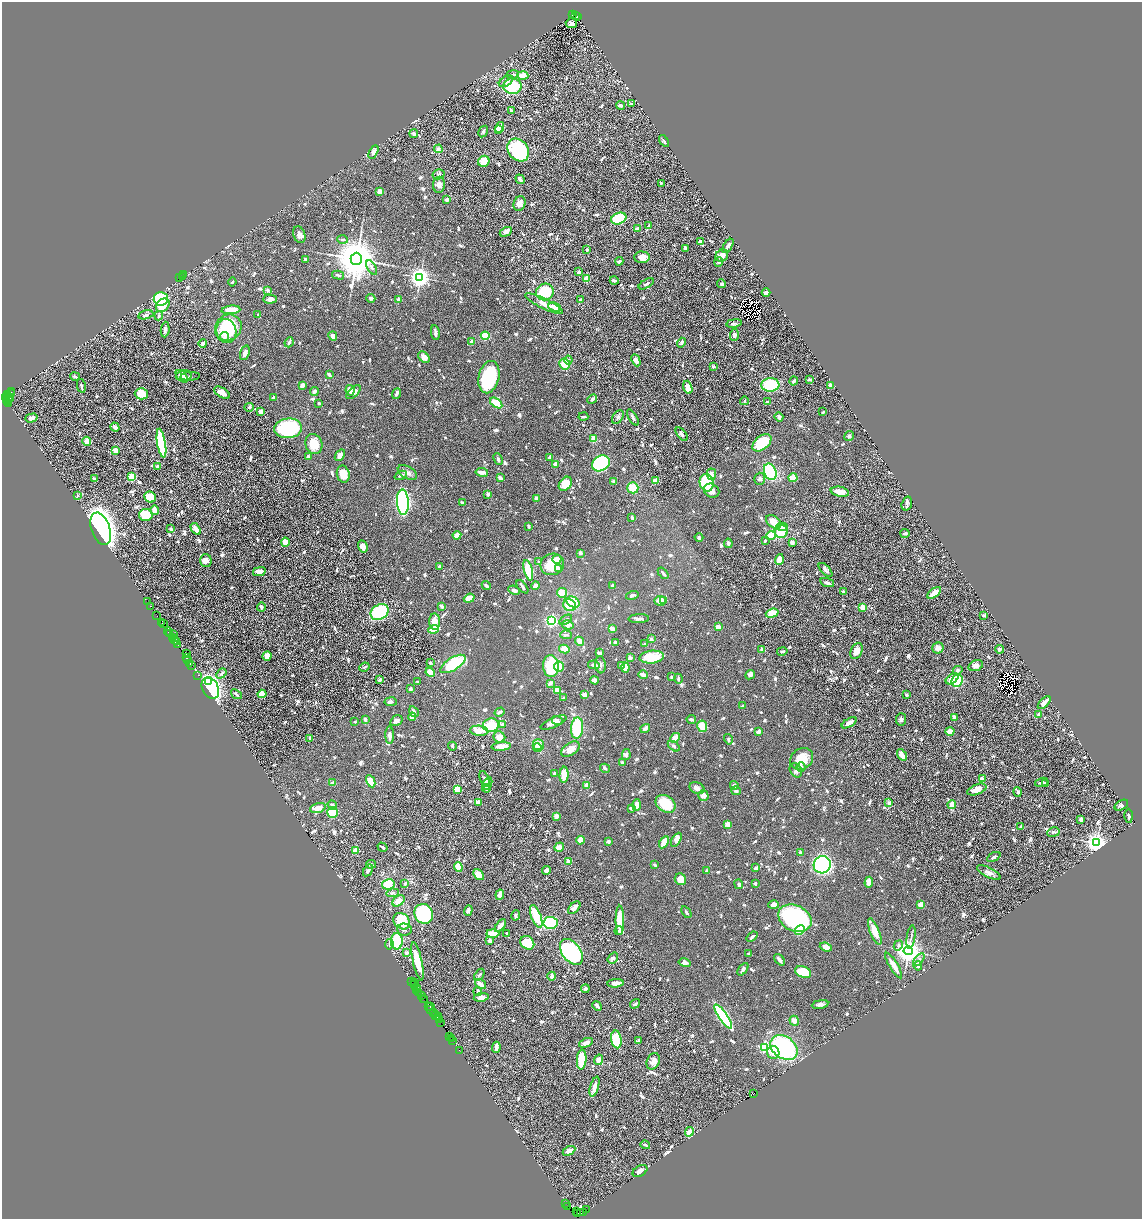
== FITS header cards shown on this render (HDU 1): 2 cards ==
NAXIS1  =                 2280
NAXIS2  =                 2433

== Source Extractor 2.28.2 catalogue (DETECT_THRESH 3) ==
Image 2280 x 2433 px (HDU 1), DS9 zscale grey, zoomed out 1/2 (1 PNG px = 2 x 2 image px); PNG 1144 x 1221 px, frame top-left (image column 1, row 2432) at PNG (2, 2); each listed source drawn as its Kron ellipse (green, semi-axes under 4 px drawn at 4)
Background 0.986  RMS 0.037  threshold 0.112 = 3 sigma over >= 5 px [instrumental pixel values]
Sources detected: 1453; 100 cannot appear on this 1/2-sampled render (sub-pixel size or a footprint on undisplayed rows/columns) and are neither listed nor drawn; of the other 1353, the 500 brightest by FLUX_AUTO listed and drawn (853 fainter detections omitted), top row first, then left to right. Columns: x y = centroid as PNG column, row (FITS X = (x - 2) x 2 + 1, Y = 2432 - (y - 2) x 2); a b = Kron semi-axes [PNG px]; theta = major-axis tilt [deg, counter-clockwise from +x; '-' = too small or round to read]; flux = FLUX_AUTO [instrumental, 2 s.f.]
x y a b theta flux
573 14 2 1 - 66
575 15 2 1 - 130
577 16 3 1 - 230
571 23 5 5 - 45
513 74 6 3 9 19
523 75 5 4 - 110
506 81 8 4 31 23
512 86 9 8 - 340
632 103 3 3 - 17
620 105 5 3 - 27
511 110 3 2 - 21
500 127 6 4 63 53
498 129 3 2 - 15
483 131 6 4 60 19
414 133 4 3 - 24
664 140 6 3 -55 16
438 148 4 3 - 37
518 150 12 10 -50 730
373 151 7 4 62 38
484 161 6 5 - 130
439 174 6 5 - 17
520 179 5 3 - 22
661 183 2 2 - 29
439 184 8 6 88 45
379 191 4 3 - 60
446 199 3 3 - 21
519 203 7 5 70 46
619 218 8 5 22 500
649 225 4 3 - 19
637 228 2 2 - 56
506 231 6 4 30 26
299 234 8 6 -70 33
342 239 5 3 - 18
700 241 4 4 - 24
728 245 8 3 58 39
685 248 3 2 - 40
587 249 3 2 - 15
722 255 7 5 41 73
642 257 7 5 -2 54
356 258 6 5 - 36000
305 259 3 2 - 16
619 261 4 2 - 19
719 261 5 4 - 18
372 267 8 3 -59 21
579 271 3 3 - 25
184 274 2 1 - 76
338 275 6 3 -14 22
182 276 2 1 - 36
179 277 3 1 - 110
420 277 4 4 - 5100
587 278 4 3 - 69
614 280 4 2 - 21
232 282 4 3 - 14
646 283 8 3 30 17
722 283 4 3 - 18
267 290 4 3 - 17
545 291 9 8 - 290
766 292 4 4 - 34
161 298 7 6 - 360
371 298 4 3 - 16
270 299 7 4 3 48
398 299 2 2 - 85
580 299 2 2 - 25
544 303 20 5 -26 61
163 305 7 5 42 160
555 307 7 4 -24 97
231 309 9 4 5 130
146 314 8 3 14 26
258 314 2 2 - 20
159 315 4 3 - 20
734 323 8 4 10 16
228 327 14 12 41 390
165 329 8 3 84 23
226 331 12 10 -80 360
435 332 7 3 -81 26
734 334 6 4 87 25
333 335 4 3 - 35
485 335 4 3 - 220
224 336 5 4 - 35
472 341 3 2 - 53
289 342 5 3 - 21
681 342 5 3 - 19
203 343 4 3 - 27
245 352 7 4 72 29
424 357 7 4 -46 58
568 360 4 3 - 15
636 360 6 4 -64 49
565 363 6 5 - 140
713 366 3 3 - 18
329 374 4 2 - 29
184 375 8 5 7 31
75 376 5 2 - 17
182 376 7 4 -48 34
190 376 10 3 3 18
489 377 16 10 76 650
809 379 4 2 - 19
794 380 5 3 - 17
770 384 9 7 4 420
81 385 7 2 -78 16
302 385 3 3 - 42
830 385 4 3 - 17
688 387 7 4 -74 100
350 390 5 4 - 60
11 391 2 1 - 120
314 391 4 3 - 20
11 392 3 1 - 110
222 392 9 4 -31 58
353 392 9 4 43 43
141 393 6 6 - 130
397 393 6 3 68 18
7 394 3 2 - 160
9 396 2 2 - 48
5 397 3 2 - 120
10 397 2 1 - 68
273 397 3 2 - 16
592 399 5 3 - 23
7 400 3 1 - 20
744 400 4 3 - 15
767 401 4 3 - 20
8 402 2 1 - 42
496 402 7 4 -36 150
9 403 2 1 - 250
319 403 3 2 - 18
249 407 5 4 - 14
261 411 3 3 - 44
823 411 3 2 - 16
583 416 5 2 - 16
779 416 5 3 - 30
31 417 6 4 17 33
618 417 8 5 57 23
633 417 9 3 -59 23
115 427 4 3 - 31
288 428 14 10 5 690
682 434 8 4 -52 28
849 436 5 4 - 16
594 438 4 3 - 100
87 441 4 4 - 60
762 442 11 6 39 320
161 443 14 4 -80 640
314 443 10 8 -71 130
116 450 2 2 - 190
340 455 6 4 54 45
309 456 4 3 - 27
550 457 3 3 - 23
498 459 6 3 -68 18
601 463 9 7 33 850
556 464 4 3 - 46
158 466 3 2 - 34
770 471 8 6 -67 590
407 472 10 6 -31 36
482 472 6 3 -9 45
343 474 9 6 -77 120
711 474 6 5 - 46
401 475 6 3 22 22
132 476 4 3 - 150
500 477 4 3 - 33
793 477 4 4 - 140
94 478 4 3 - 17
760 478 6 5 - 29
656 480 4 3 - 130
614 481 3 3 - 17
707 482 9 7 -78 370
565 483 8 5 49 160
633 487 5 5 - 130
712 490 8 6 -32 48
840 491 9 5 -11 86
488 494 3 3 - 31
77 495 2 2 - 37
150 497 6 5 - 160
536 498 4 4 - 24
403 502 12 6 -87 2400
462 502 4 2 - 17
907 503 7 5 73 18
155 510 4 3 - 69
146 514 7 6 - 170
632 517 3 2 - 17
774 521 8 5 -36 130
528 526 3 2 - 19
782 526 6 4 -2 31
101 528 17 9 -70 5300
171 528 2 2 - 34
196 528 6 3 -55 84
781 531 6 6 - 240
905 533 5 3 - 15
457 535 4 2 - 130
771 535 5 4 - 140
699 537 4 3 - 17
765 540 2 2 - 22
285 542 4 4 - 87
792 542 3 2 - 49
728 543 4 3 - 28
363 546 6 4 -71 64
580 553 3 3 - 27
557 559 4 3 - 87
779 559 5 4 - 100
206 560 6 5 - 30
539 561 3 2 - 20
552 564 12 10 19 200
439 566 4 3 - 14
558 568 4 3 - 16
826 569 9 4 -46 25
528 570 10 4 -75 240
259 571 6 4 13 37
663 573 6 2 -48 18
827 582 7 3 -18 22
486 585 5 3 - 26
535 585 4 3 - 68
613 585 3 3 - 23
522 586 8 2 -52 16
514 590 6 3 -25 26
843 591 3 2 - 26
562 592 5 4 - 73
934 592 8 3 35 120
632 595 6 3 15 19
469 598 5 3 - 96
660 600 6 5 - 82
664 600 3 3 - 27
147 601 2 1 - 73
573 601 7 5 -30 150
570 605 7 5 -33 200
150 606 2 1 - 120
261 606 4 3 - 25
442 606 4 2 - 45
862 607 3 2 - 200
380 612 9 7 31 760
772 613 6 4 17 130
157 615 2 1 - 50
984 615 3 2 - 15
639 618 10 4 2 27
566 619 7 4 31 26
551 620 3 3 - 1600
435 621 8 5 -88 93
162 622 2 1 - 62
164 623 2 1 - 65
568 624 6 4 -12 38
718 626 3 3 - 78
612 628 3 3 - 56
434 629 5 3 - 180
168 631 4 3 - 360
169 633 3 1 - 120
173 634 2 1 - 93
566 634 6 3 -4 20
172 637 3 1 - 310
651 638 3 3 - 25
175 639 4 1 - 200
176 641 3 2 - 250
580 641 5 3 - 61
615 642 3 2 - 18
645 643 3 3 - 15
178 644 3 2 - 250
564 648 5 4 - 100
938 648 6 5 - 34
762 649 3 3 - 31
1000 649 4 3 - 20
857 650 8 5 66 57
782 651 5 3 - 19
599 652 3 2 - 35
186 653 2 1 - 35
267 655 5 4 - 61
186 657 3 1 - 77
630 657 4 3 - 29
652 657 12 6 6 240
188 659 3 1 - 110
430 662 2 2 - 16
190 663 2 1 - 50
453 663 14 6 32 510
594 664 6 3 -11 34
600 664 9 5 -85 22
191 665 2 1 - 52
621 665 4 3 - 30
976 665 7 5 18 31
364 666 5 3 - 16
551 666 11 8 -87 340
559 666 5 4 - 120
625 667 5 3 - 130
958 670 5 3 - 15
430 672 5 3 - 84
221 673 6 4 49 19
643 674 5 3 - 48
750 674 5 4 - 28
198 675 2 1 - 40
672 676 3 3 - 17
678 678 5 2 - 19
952 678 7 4 36 68
380 679 2 2 - 79
595 680 4 3 - 53
957 680 6 5 - 330
208 681 3 3 - 410
418 681 3 2 - 22
550 683 4 3 - 42
210 688 11 8 -63 1200
410 688 3 3 - 20
557 690 3 3 - 86
262 693 4 4 - 130
236 694 6 3 -37 20
584 694 2 2 - 160
907 694 3 2 - 19
563 697 3 3 - 18
391 701 6 3 -4 21
1044 702 8 3 47 53
743 705 3 2 - 15
414 711 6 3 -59 21
499 712 5 3 - 24
1039 714 3 3 - 15
412 716 4 3 - 50
954 717 3 3 - 34
365 719 4 3 - 28
691 719 5 2 - 26
901 719 6 5 - 20
396 720 6 5 - 25
557 720 5 3 - 27
355 721 2 2 - 26
553 722 14 5 23 47
849 722 8 4 31 42
502 724 3 3 - 21
491 725 8 6 9 210
702 726 5 5 - 140
577 728 10 6 86 440
645 728 5 3 - 46
479 730 9 5 -4 110
758 731 3 3 - 30
950 731 4 4 - 130
390 735 9 3 -89 44
499 737 6 5 - 69
675 737 5 3 - 99
310 738 4 3 - 15
728 739 5 3 - 18
538 744 6 5 - 70
452 746 4 3 - 14
501 746 9 4 5 77
674 746 7 4 -37 16
537 747 4 4 - 24
571 749 10 6 35 72
626 754 5 3 - 23
902 754 6 3 -56 90
802 758 12 10 36 150
622 762 3 3 - 21
801 766 5 3 - 20
605 768 5 4 - 15
796 770 7 5 -61 24
554 773 3 3 - 15
564 774 8 4 87 99
484 778 8 3 -68 17
982 778 4 4 - 40
371 781 6 4 -62 110
333 782 4 3 - 32
1041 782 7 3 18 23
487 783 6 4 63 41
1046 783 3 3 - 20
587 785 4 3 - 75
734 785 4 4 - 21
486 788 4 3 - 37
697 788 8 5 -24 39
457 789 4 3 - 100
977 789 10 5 22 85
736 790 5 3 - 17
1018 791 5 3 - 22
703 795 5 5 - 58
478 802 4 3 - 33
889 802 3 3 - 30
665 803 11 8 -35 250
952 804 4 3 - 90
332 805 5 4 - 28
637 805 5 4 - 65
1121 805 7 4 30 20
318 807 8 4 16 61
631 808 4 3 - 21
332 812 5 5 - 300
1129 815 7 2 -89 18
556 816 2 2 - 100
1081 819 4 3 - 21
728 824 4 3 - 60
1021 826 3 3 - 19
1053 832 6 4 9 23
676 839 8 4 59 59
580 840 4 4 - 63
608 841 4 4 - 17
664 842 6 3 59 130
1096 842 4 4 - 6100
382 847 5 2 - 18
559 847 5 4 - 67
356 850 3 2 - 150
800 852 3 3 - 17
994 856 7 4 28 22
568 861 3 2 - 49
371 864 5 4 - 19
655 864 3 2 - 23
822 864 9 8 - 1500
458 866 4 4 - 140
756 867 4 3 - 29
368 870 6 3 55 34
546 870 4 3 - 38
707 870 2 2 - 68
989 872 13 5 -26 38
478 874 6 4 -49 89
680 879 6 5 - 82
869 882 5 3 - 75
405 883 3 3 - 15
755 883 3 2 - 18
388 884 6 5 - 170
739 884 5 4 - 20
393 892 6 4 8 17
500 894 5 3 - 70
398 900 7 4 38 80
774 904 5 4 - 46
921 904 3 3 - 82
574 907 7 4 48 42
468 910 5 4 - 18
686 912 6 3 -56 16
424 913 10 9 - 870
516 915 5 4 - 20
536 916 12 5 -69 270
795 918 17 13 -26 1100
620 920 15 4 90 230
402 921 9 7 -42 320
551 922 7 6 - 830
500 925 7 4 51 57
404 929 7 6 - 25
619 930 4 4 - 19
800 930 5 4 - 260
875 931 14 4 -69 120
493 933 6 3 -1 180
506 933 2 2 - 32
752 936 6 2 40 17
911 936 12 2 81 16
490 940 3 2 - 39
397 941 8 6 -90 460
527 942 7 6 - 190
389 944 5 4 - 16
898 945 5 4 - 15
826 947 6 4 -20 55
908 950 4 4 - 8700
571 951 14 9 -53 1400
406 952 4 4 - 21
748 953 3 2 - 22
613 958 6 4 53 19
780 959 7 3 -49 24
919 959 7 3 54 19
417 961 19 4 -77 200
685 962 6 4 -11 37
894 965 14 3 -59 92
918 965 5 3 - 23
743 969 7 4 53 29
803 971 8 5 -21 300
479 974 7 3 53 17
552 976 4 3 - 36
412 981 2 1 - 62
414 982 3 1 - 28
480 983 6 3 -36 58
615 983 8 3 6 59
414 984 3 2 - 19
416 987 2 2 - 85
585 988 4 4 - 22
417 989 2 1 - 40
478 991 4 3 - 15
419 992 3 1 - 110
422 995 2 1 - 79
481 997 7 4 8 47
423 998 2 1 - 47
424 999 4 1 - 72
635 1003 5 3 - 16
820 1004 8 4 11 28
597 1005 5 2 - 30
429 1006 3 1 - 140
431 1006 3 2 - 110
431 1009 2 1 - 56
433 1012 3 2 - 120
436 1015 2 1 - 160
438 1016 4 1 - 130
723 1016 14 4 -56 1600
439 1019 4 2 - 200
794 1020 5 4 - 46
440 1022 2 1 - 64
450 1035 3 1 - 70
452 1038 2 1 - 48
616 1039 9 5 -80 360
452 1040 2 1 - 73
638 1040 4 2 - 22
586 1042 7 4 23 45
496 1047 5 2 - 89
764 1047 3 3 - 790
784 1047 15 11 -36 1100
459 1050 2 1 - 34
773 1052 6 6 - 53
582 1059 10 5 86 330
598 1059 5 4 - 50
653 1061 9 6 68 44
594 1086 10 3 73 56
753 1093 2 1 - 130
689 1131 5 4 - 67
645 1144 5 3 - 19
569 1150 7 4 28 47
640 1170 8 5 31 41
565 1203 3 1 - 31
567 1206 3 1 - 63
586 1209 4 1 - 110
577 1211 3 2 - 72
581 1212 2 1 - 69
583 1212 3 2 - 130
578 1213 3 1 - 44
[853 fainter detections neither listed nor drawn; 100 sub-pixel or undisplayed-footprint detections neither listed nor drawn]